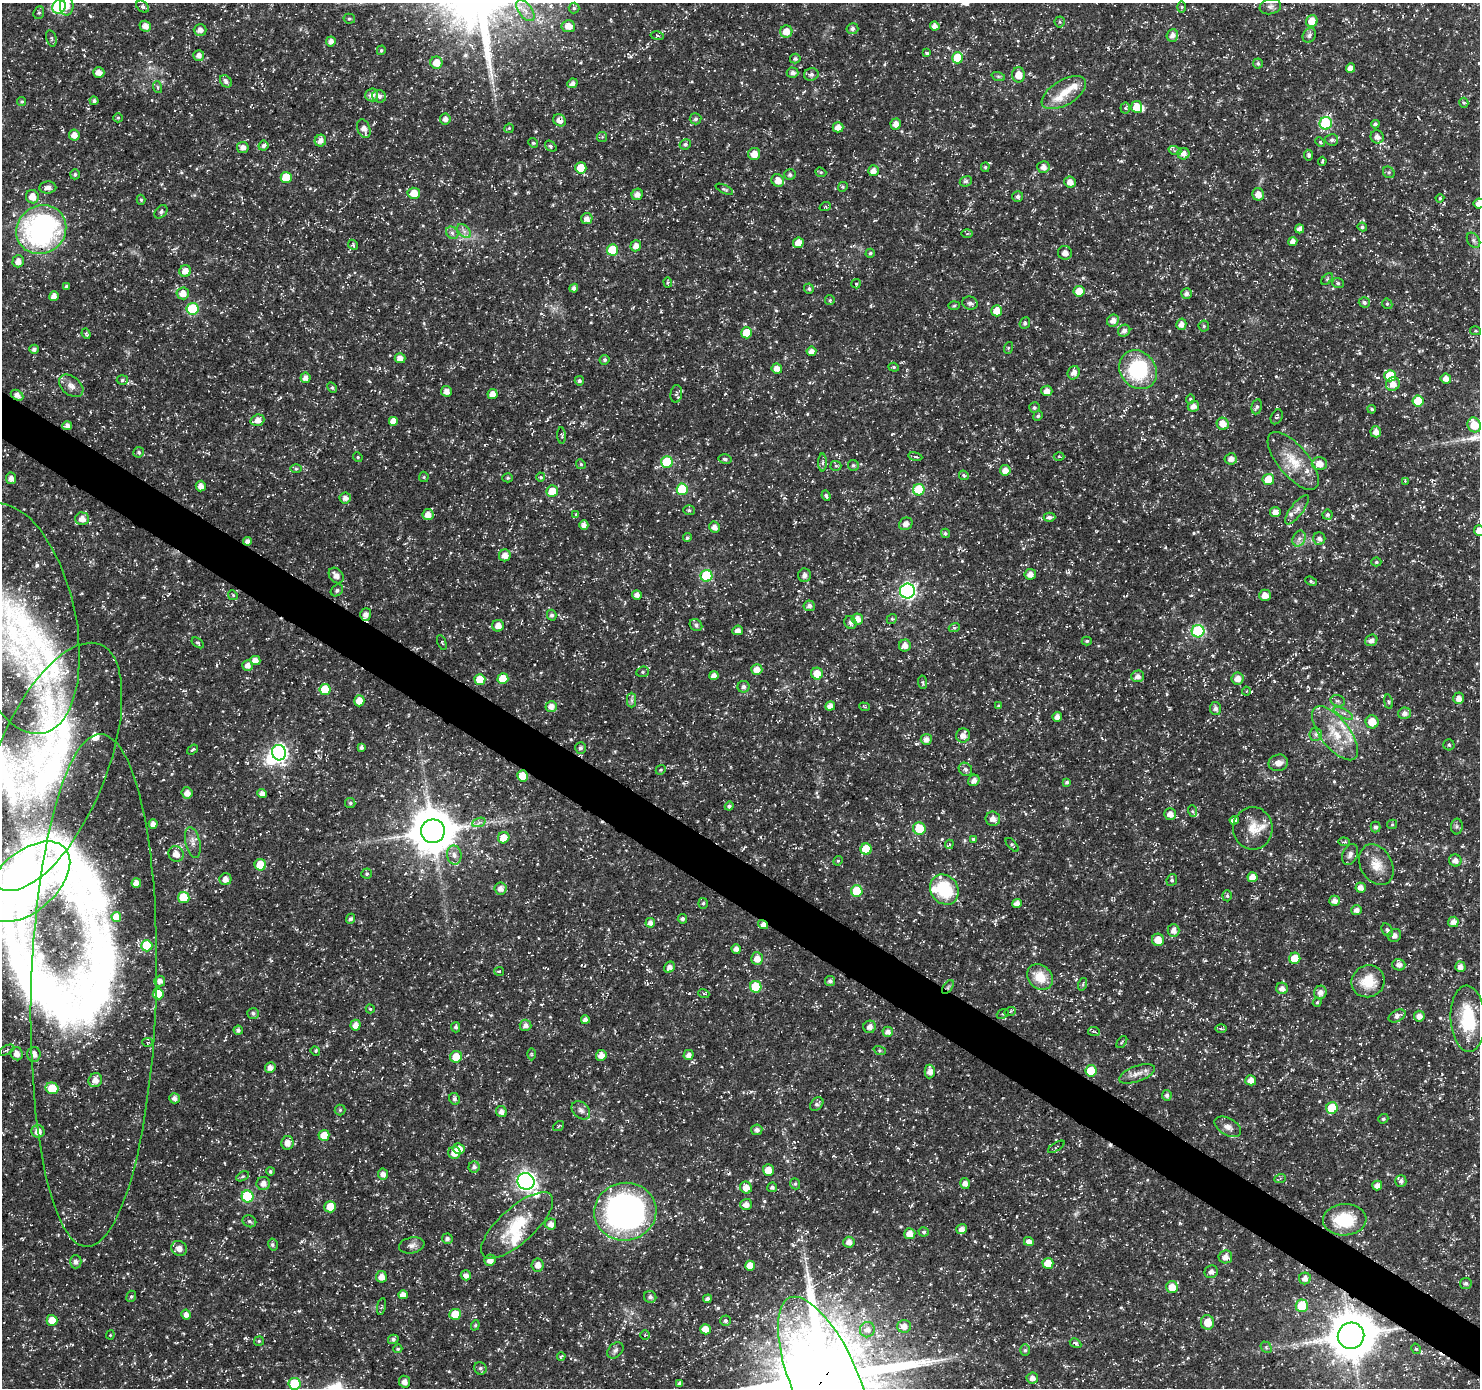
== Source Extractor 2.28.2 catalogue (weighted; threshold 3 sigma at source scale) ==
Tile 6 of 4 x 4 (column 2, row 2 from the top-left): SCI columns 1483-2960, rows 2958-4343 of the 5925 x 5983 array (HDU 1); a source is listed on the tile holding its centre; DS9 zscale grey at full resolution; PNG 1482 x 1390 px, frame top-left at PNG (2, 3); each listed source drawn as its Kron ellipse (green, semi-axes under 4 px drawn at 4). Shown black and unused: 3% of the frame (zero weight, under 3 of 5 exposures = <1% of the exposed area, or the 3 px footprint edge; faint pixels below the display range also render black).
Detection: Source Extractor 2.28.2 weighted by HDU 2 'WHT'; one run over the whole footprint, this tile lists its part. Background 0.0184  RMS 0.002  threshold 0.00906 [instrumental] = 3 sigma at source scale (4.5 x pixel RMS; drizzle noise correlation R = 1.50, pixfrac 1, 0.0396/0.0396 arcsec/px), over >= 5 px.
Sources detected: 631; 1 too faint to see at this stretch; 6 inside a brighter object's white glare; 4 cosmic-ray / hot-pixel residue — neither listed nor drawn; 24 inside a brighter listed object's ellipse — not listed separately; of the other 596, all 500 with FLUX_AUTO >= 0.237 (the completeness limit of this list) listed and drawn (96 fainter detections not listed), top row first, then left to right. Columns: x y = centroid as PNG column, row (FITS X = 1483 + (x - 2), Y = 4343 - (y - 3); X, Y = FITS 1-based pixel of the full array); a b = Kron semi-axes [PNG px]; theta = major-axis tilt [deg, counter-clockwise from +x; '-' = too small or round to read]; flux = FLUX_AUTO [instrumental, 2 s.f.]
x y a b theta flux
67 5 10 7 -89 1.7
59 7 7 6 - 24
143 7 7 5 -38 0.47
1182 7 6 4 -89 0.24
1270 7 11 7 10 0.8
574 8 5 5 - 0.33
525 11 12 6 -54 1.5
39 13 6 5 - 0.36
349 19 5 5 - 0.33
1312 21 6 6 - 2.9
1060 22 5 5 - 0.28
145 26 6 5 - 1.4
568 26 6 6 - 2
935 26 5 4 - 1.1
852 29 6 5 - 0.58
200 30 6 5 - 1.1
786 32 6 6 - 2.1
1172 35 6 5 - 1
1309 35 8 6 58 0.6
657 36 7 3 -10 0.31
51 38 8 5 -75 0.39
331 41 5 5 - 1.1
381 50 5 4 - 0.35
927 53 4 3 - 0.25
199 56 5 5 - 1.1
957 58 6 5 - 6.6
795 59 5 5 - 0.44
436 63 6 6 - 2.6
1258 64 5 5 - 0.48
1350 68 4 4 - 1.1
99 72 5 5 - 1.4
793 73 6 5 - 0.7
811 74 7 6 - 0.62
1018 75 7 6 - 2.3
998 76 7 4 -18 0.34
226 81 7 5 -48 0.66
572 83 5 4 - 0.87
157 87 6 4 -71 0.29
1064 93 25 12 31 3.7
372 95 6 6 - 1.3
379 96 7 6 - 0.72
22 101 4 4 - 0.28
94 101 4 4 - 0.57
1464 103 5 4 - 0.29
1137 107 6 5 - 2.9
1125 108 5 5 - 0.29
118 118 5 4 - 0.29
445 119 5 5 - 0.99
695 119 6 5 - 0.48
559 120 7 5 -36 1.2
1326 123 6 6 - 16
896 124 5 5 - 1.3
1375 124 4 4 - 0.47
838 127 5 5 - 1.6
509 128 5 4 - 0.28
364 129 9 6 -68 1.4
74 135 5 5 - 1.3
602 137 5 5 - 0.26
1377 137 7 6 - 1.2
1332 140 6 5 - 0.57
320 141 6 5 - 1.3
1320 142 5 4 - 0.25
533 143 5 4 - 0.26
685 144 6 5 - 0.52
263 146 5 5 - 0.61
551 146 6 4 -39 0.35
243 147 6 5 - 1
1175 151 6 4 -18 0.35
754 154 6 6 - 1.9
1184 154 6 5 - 1.3
1309 155 5 4 - 0.45
1322 161 4 2 - 0.28
985 167 5 4 - 0.34
1043 167 6 6 - 1.2
581 168 5 5 - 4.1
873 171 5 5 - 1.4
821 172 5 4 - 0.29
1389 172 6 5 - 0.35
75 174 5 5 - 0.41
790 175 6 5 - 0.52
286 177 5 5 - 5
778 180 7 6 - 1.5
966 181 6 5 - 0.48
1070 182 6 5 - 1.4
843 187 5 4 - 0.28
48 188 8 6 4 0.99
724 189 9 3 -25 0.33
414 193 6 5 - 2.6
637 194 6 5 - 1.4
1258 194 6 6 - 1.6
32 197 7 6 - 2
1018 197 5 5 - 0.61
1440 198 4 4 - 0.26
141 200 5 4 - 0.31
1479 203 5 5 - 1.3
825 207 6 3 19 0.25
161 212 7 5 47 0.52
587 219 5 5 - 1.2
1362 227 4 4 - 0.39
1300 229 4 4 - 1.2
41 230 26 23 39 44
464 231 8 5 -44 0.74
452 233 7 5 -45 0.56
967 234 5 4 - 0.26
1474 240 8 6 -56 0.49
1293 241 4 4 - 1.2
798 243 5 5 - 2
353 245 5 4 - 0.31
636 246 5 5 - 1.4
612 250 6 5 - 7.6
870 253 4 4 - 0.33
1065 253 7 6 - 1.1
18 261 6 5 - 1.2
185 271 6 5 - 1.9
1327 279 7 4 45 0.3
668 282 5 4 - 0.28
1338 283 6 5 - 0.41
856 284 5 4 - 0.27
66 286 4 4 - 0.34
574 288 4 4 - 0.69
809 289 5 4 - 0.38
1079 291 5 5 - 3.1
183 293 6 6 - 1.9
1187 293 5 5 - 0.76
54 296 5 4 - 1.2
830 300 5 4 - 0.26
1364 302 5 5 - 0.48
970 303 8 6 -20 0.66
1387 304 5 5 - 0.31
954 306 6 4 2 0.29
193 309 6 6 - 11
997 311 5 5 - 2.9
1113 321 6 5 - 1.2
1025 323 6 5 - 0.43
1181 324 5 5 - 1.2
1204 326 5 5 - 0.34
1124 331 6 5 - 0.91
1476 331 6 4 -12 0.26
747 333 5 5 - 4.2
86 334 5 4 - 0.29
1008 348 6 4 72 0.24
34 349 5 4 - 0.7
811 351 5 5 - 1.2
400 358 5 5 - 1.2
605 360 5 5 - 0.4
894 367 5 4 - 0.25
777 368 5 5 - 1.3
1138 370 20 17 -50 15
1074 373 7 6 - 1.1
1390 376 5 5 - 6.4
305 378 5 5 - 1.2
1446 379 5 5 - 1.3
122 380 5 4 - 0.35
579 381 5 4 - 0.5
1393 384 7 6 - 1.6
71 386 14 9 -39 1.5
332 388 6 4 -61 0.35
446 391 5 5 - 1.1
1047 391 5 5 - 0.96
492 394 5 5 - 1.6
676 394 9 5 84 0.51
17 395 7 5 -29 1.2
1190 399 5 4 - 0.24
1418 401 5 5 - 4.8
1193 406 6 5 - 1.3
1257 407 8 5 78 0.45
1034 408 5 5 - 0.43
1372 409 4 3 - 0.27
1038 416 5 4 - 0.4
1277 417 8 5 62 0.43
257 420 7 5 19 1.5
394 421 5 5 - 2.2
1223 424 6 6 - 2.1
1474 425 7 6 - 4.2
67 426 5 4 - 0.89
1376 432 5 5 - 1.3
562 435 8 3 -86 0.29
139 452 5 5 - 0.45
358 457 5 4 - 0.28
915 457 7 3 -9 0.28
1059 457 5 3 - 0.24
725 459 6 4 -13 0.49
1231 459 6 5 - 1.1
1293 461 35 15 -50 5.9
667 462 6 6 - 11
823 463 9 4 89 0.42
581 464 5 4 - 0.28
1319 464 7 6 - 1.7
853 465 6 5 - 0.39
836 466 5 5 - 0.29
296 469 6 4 -1 0.29
1005 470 5 5 - 1.6
964 475 5 4 - 0.39
424 477 5 5 - 0.24
541 477 4 4 - 0.25
11 478 6 5 - 0.98
508 478 5 4 - 0.33
1268 480 6 5 - 4.1
1405 481 4 4 - 0.25
201 486 5 5 - 1.1
682 489 6 5 - 9.9
919 490 6 6 - 8.5
552 491 6 5 - 3.3
826 496 5 4 - 0.42
345 498 6 5 - 1.1
689 510 6 5 - 0.38
1297 510 17 6 53 1.2
1275 512 5 5 - 1.4
576 514 4 4 - 0.26
428 515 6 5 - 1.5
1327 515 5 5 - 0.41
1049 517 6 4 -1 0.56
82 519 7 6 - 1.6
906 524 7 6 - 0.96
584 525 5 4 - 0.96
714 527 5 5 - 1.1
1479 531 5 5 - 1.6
945 533 5 4 - 0.36
687 538 4 4 - 0.36
1319 538 6 6 - 0.8
1299 539 8 6 67 0.8
247 541 4 4 - 0.98
505 555 6 6 - 1.6
1376 562 5 4 - 0.32
1030 574 6 5 - 1.3
336 575 8 6 -49 1.1
804 575 7 6 - 0.72
706 576 6 6 - 14
1311 581 6 4 -22 0.29
337 590 7 5 44 0.45
907 591 7 7 - 49
233 595 5 4 - 0.28
637 595 5 4 - 1.1
1265 595 6 5 - 1.7
809 606 5 5 - 0.82
366 615 6 5 - 1.2
552 615 5 5 - 0.57
18 619 117 57 -77 53
857 619 5 5 - 1.6
892 619 5 4 - 0.3
850 623 7 5 -57 0.69
696 625 7 5 -39 0.55
498 626 6 6 - 1.6
954 628 6 3 18 0.33
738 630 5 5 - 0.94
1198 631 6 6 - 22
1371 640 6 5 - 0.92
1087 641 5 4 - 0.37
442 642 8 4 -69 0.26
198 643 7 4 -35 0.33
905 645 6 6 - 1.3
255 660 5 4 - 1.6
248 665 5 5 - 1.2
757 669 5 5 - 1.7
643 672 6 5 - 0.39
817 674 6 6 - 2.7
714 676 4 4 - 1.1
1138 676 6 6 - 1.1
480 679 5 5 - 3.5
503 679 5 5 - 4.2
1237 679 6 6 - 1.6
922 682 7 4 -83 0.36
743 687 6 6 - 0.49
325 689 5 5 - 4.9
1246 691 4 4 - 0.26
1459 698 6 5 - 1.4
632 700 7 4 -90 0.48
359 701 5 5 - 2
1338 701 7 5 -15 0.52
1388 702 7 3 -81 0.28
551 706 6 5 - 1.4
830 706 5 4 - 1.4
999 706 4 3 - 0.32
864 707 5 4 - 0.24
1216 709 6 5 - 0.77
1343 713 11 3 -29 0.56
1404 713 6 6 - 1
1057 717 5 4 - 0.98
1372 722 6 6 - 3.2
1335 733 32 14 -52 6.2
1316 734 6 6 - 0.55
963 735 7 7 - 1.5
926 739 5 5 - 1.1
1449 745 5 5 - 0.31
361 747 4 3 - 0.59
580 748 6 5 - 0.55
192 750 6 3 36 0.31
279 753 8 7 - 53
1278 763 10 8 12 1.4
50 767 132 56 68 63
965 769 7 6 - 0.59
661 770 5 4 - 0.28
522 776 5 5 - 3.7
974 780 6 5 - 1.1
1067 782 4 4 - 0.46
187 793 5 5 - 1.1
262 793 4 4 - 1.2
350 803 5 5 - 0.38
729 806 4 4 - 0.51
1193 811 6 3 -69 0.31
1170 814 6 5 - 1.4
993 819 7 7 - 1.2
1234 820 4 4 - 1.1
479 822 7 4 21 0.5
153 824 5 4 - 1.2
1392 824 5 4 - 0.24
1457 826 8 6 -89 0.53
1376 827 5 5 - 0.6
919 828 6 6 - 5.5
1253 828 21 19 -89 4
433 831 12 12 - 780
504 838 6 5 - 2.5
973 839 4 4 - 0.31
193 842 16 7 -77 1.3
1344 842 6 3 -4 0.29
949 844 5 4 - 0.27
1012 845 8 4 -48 0.34
866 849 5 5 - 5.9
176 854 8 7 - 1.6
1350 854 11 7 67 0.89
454 855 9 7 -81 1.1
1455 860 6 6 - 1.2
838 861 5 4 - 0.28
260 865 6 5 - 5
1376 865 21 15 -61 3.4
367 874 5 5 - 0.37
1252 877 5 5 - 1.6
225 879 6 6 - 1.2
1172 880 6 5 - 0.43
27 882 51 29 41 270
136 883 5 4 - 1.5
1361 887 5 5 - 1.2
500 888 6 6 - 1.2
944 889 16 13 -55 10
857 891 6 5 - 8.3
1227 896 5 4 - 0.36
184 897 6 5 - 7
1334 901 5 5 - 1.3
703 903 5 4 - 0.38
1017 903 5 4 - 1.1
1357 910 5 5 - 0.92
116 917 5 4 - 1.4
351 919 5 4 - 0.55
682 919 5 4 - 0.61
1453 922 5 5 - 1.2
650 923 5 4 - 1.1
763 925 5 4 - 1.1
1173 930 6 6 - 1.3
1387 930 7 5 -60 0.63
1395 935 7 6 - 0.79
1158 940 6 6 - 2.4
147 946 5 5 - 8
736 949 4 4 - 1.1
1295 958 5 5 - 3.7
757 959 6 6 - 1.7
1399 965 6 6 - 0.87
669 967 6 5 - 1
1460 967 5 5 - 1.2
499 971 5 4 - 0.24
1040 977 14 11 -46 4.3
160 981 5 5 - 1.1
830 981 5 5 - 0.69
1368 981 17 16 - 5.2
1083 984 6 4 72 0.3
756 987 6 5 - 7.8
948 987 8 4 54 0.44
1282 988 6 5 - 1.1
94 990 256 62 88 97
1320 993 7 6 - 1.2
158 994 5 5 - 4.5
704 994 6 3 -18 0.29
1317 1002 5 4 - 0.28
370 1009 4 4 - 0.25
1010 1012 6 3 20 0.3
253 1013 6 5 - 0.56
1003 1014 6 4 23 0.36
1397 1016 9 5 28 0.8
1419 1016 5 5 - 1.4
1468 1019 33 17 -87 11
585 1020 4 4 - 1.1
355 1025 5 5 - 1.4
525 1025 6 5 - 0.93
456 1027 5 4 - 0.42
870 1027 6 6 - 1
1221 1029 6 4 -2 0.29
238 1030 4 4 - 0.57
1094 1031 6 4 -5 0.3
888 1032 5 5 - 0.99
148 1042 5 4 - 0.31
1122 1042 7 3 53 0.26
7 1050 8 4 27 0.39
880 1050 6 4 -19 0.31
315 1051 5 4 - 0.3
17 1054 7 6 - 1.5
34 1054 7 6 - 1.5
531 1054 6 4 -89 0.26
601 1055 5 5 - 1.5
688 1055 5 5 - 1.1
456 1057 6 6 - 3.3
270 1067 5 5 - 1.2
930 1071 7 5 88 1.3
1091 1071 6 5 - 5.6
1137 1074 19 8 20 1.7
95 1080 7 6 - 1.6
1251 1080 5 5 - 1.6
52 1088 6 5 - 5.3
1167 1095 5 5 - 0.53
174 1098 5 5 - 0.91
454 1099 6 5 - 0.52
817 1104 8 5 45 0.58
1332 1108 6 5 - 6.3
340 1110 5 5 - 0.3
581 1110 10 7 -44 0.94
501 1112 6 5 - 1.1
1383 1119 5 4 - 0.35
559 1126 6 4 38 0.27
1228 1127 14 8 -30 1.4
757 1130 5 5 - 0.72
38 1131 6 6 - 1.7
324 1135 5 5 - 3.1
287 1143 7 6 - 1.3
1056 1147 9 2 32 0.24
459 1149 6 5 - 2.1
454 1153 6 6 - 2.1
474 1167 5 5 - 0.69
768 1170 5 5 - 2.2
270 1171 4 4 - 0.35
383 1174 5 5 - 1.1
243 1176 7 4 30 0.32
1280 1179 6 4 20 0.28
526 1181 9 8 - 90
1401 1181 6 5 - 0.69
263 1183 7 6 - 1.1
965 1183 5 5 - 1.1
795 1184 6 4 -69 0.29
1377 1186 5 4 - 1.2
772 1187 5 4 - 0.57
746 1188 6 5 - 1.8
248 1196 6 6 - 13
746 1204 6 5 - 1.2
330 1207 6 5 - 2.9
625 1212 31 28 11 72
1345 1220 22 15 3 8.7
249 1221 7 5 -30 0.48
551 1224 6 5 - 1.2
517 1225 45 17 42 9.4
962 1229 5 5 - 1.2
924 1232 5 4 - 0.41
910 1234 5 5 - 1.8
447 1239 5 5 - 0.67
849 1242 5 5 - 1.2
1029 1242 5 4 - 1.3
273 1244 6 4 -75 0.34
412 1245 13 8 12 1
179 1248 8 7 - 1.3
1225 1257 7 6 - 1.4
490 1260 6 5 - 1.5
76 1262 7 6 - 0.9
1048 1263 5 5 - 3.5
538 1265 6 6 - 1.2
750 1266 5 5 - 2.8
1211 1272 7 6 - 0.7
466 1275 5 5 - 1
381 1277 6 5 - 1.5
1305 1278 6 6 - 1.1
1466 1283 5 5 - 0.42
1172 1287 6 6 - 2.8
403 1295 5 4 - 1.4
131 1296 6 4 68 0.32
650 1297 6 6 - 0.69
707 1299 4 4 - 0.67
381 1306 8 4 80 0.28
1302 1306 6 6 - 6.7
455 1314 6 5 - 4.6
186 1315 5 4 - 1.1
52 1320 5 5 - 2.8
725 1321 5 5 - 0.45
1208 1322 7 6 - 2.9
475 1325 5 4 - 0.31
904 1326 7 6 - 1.4
705 1329 5 5 - 2.4
867 1330 8 7 - 1.1
110 1335 4 4 - 0.24
645 1335 5 4 - 0.27
1351 1336 13 13 - 700
393 1339 5 4 - 0.54
259 1341 5 4 - 0.26
1075 1343 6 4 -29 0.48
1266 1347 6 4 -48 0.37
398 1349 4 3 - 0.24
1416 1349 5 4 - 0.33
615 1350 9 6 45 0.65
1025 1350 6 5 - 0.41
561 1356 4 3 - 0.28
480 1368 6 6 - 0.51
1032 1378 6 5 - 1
405 1382 6 5 - 1.1
825 1382 91 33 -67 3400
680 1383 4 3 - 0.64
294 1384 6 6 - 8.5
Overlapping masked pixels (flux is a lower limit): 11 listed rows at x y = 559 120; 17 395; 247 541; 366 615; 522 776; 433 831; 763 925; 948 987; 94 990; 1351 1336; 825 1382
Isophote crosses this tile's border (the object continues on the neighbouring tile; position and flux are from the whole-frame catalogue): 8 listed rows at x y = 67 5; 59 7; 1479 203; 1479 531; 18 619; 50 767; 27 882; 825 1382